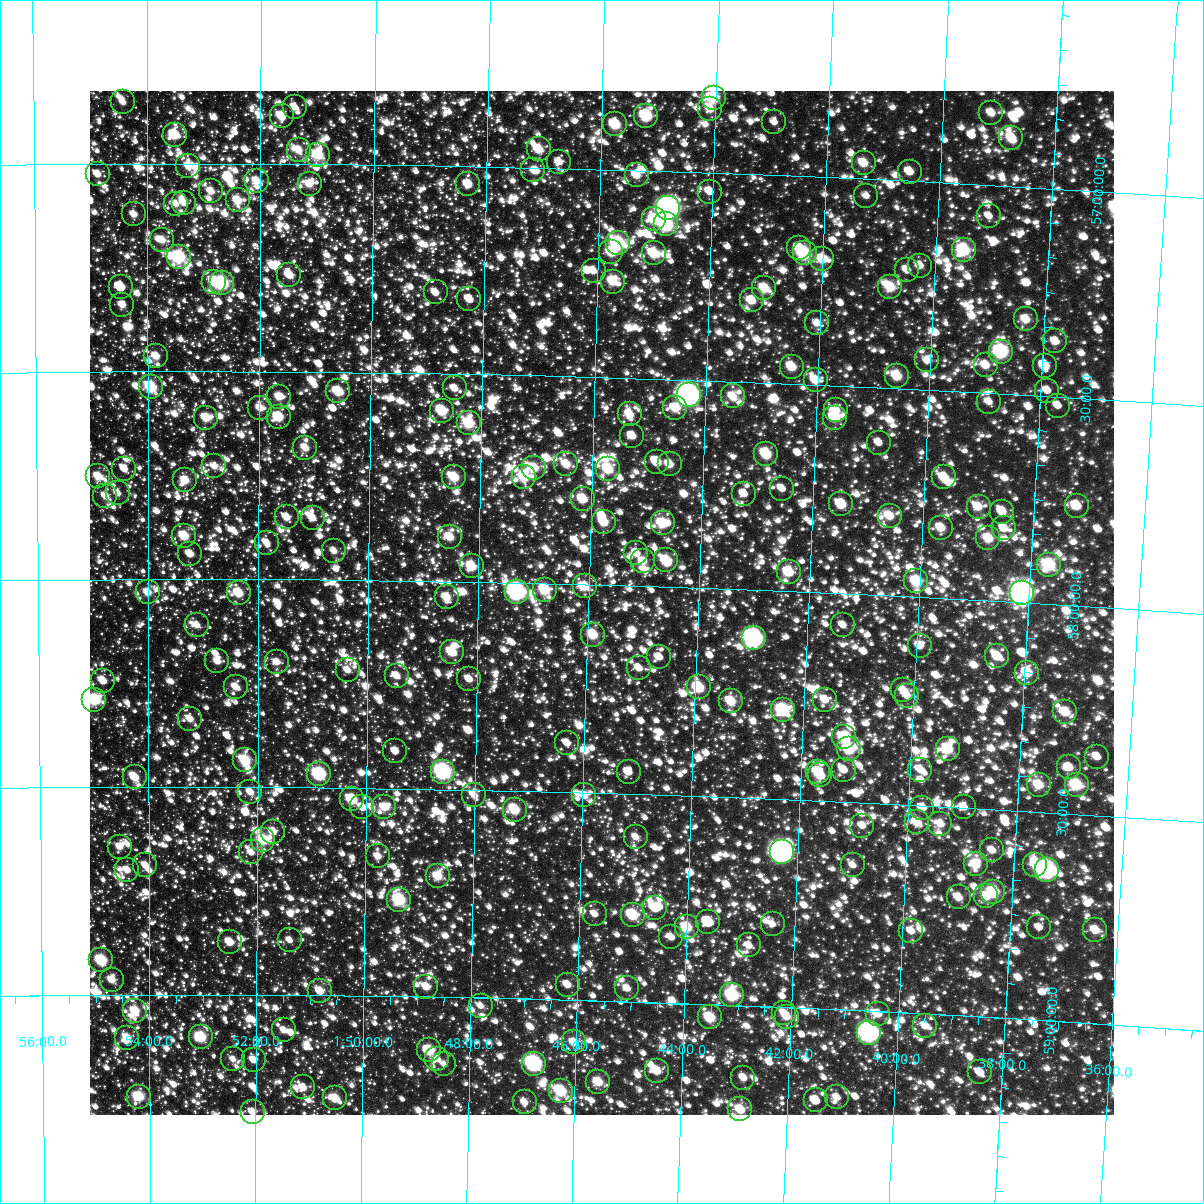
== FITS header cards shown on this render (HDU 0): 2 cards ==
NAXIS1  =                 1024
NAXIS2  =                 1024

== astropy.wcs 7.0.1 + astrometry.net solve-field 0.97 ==
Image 1024 x 1024 px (HDU 0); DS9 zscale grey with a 90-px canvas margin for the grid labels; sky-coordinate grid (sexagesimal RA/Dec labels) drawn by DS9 from the SOLVED WCS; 265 Tycho-2 reference stars matched to detected sources circled (green)
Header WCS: RA---TAN-SIP/DEC--TAN-SIP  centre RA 01:45:45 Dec +58:03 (26.44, +58.04 deg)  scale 8.66 arcsec/px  FOV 147.8' x 147.8'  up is +178 deg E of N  parity flipped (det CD > 0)
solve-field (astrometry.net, Tycho-2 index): VERIFIED the header's WCS against the Tycho-2 star catalogue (verified at 5 index scales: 27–265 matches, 0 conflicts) and refined it, rather than solving blind
Solved WCS: RA---TAN-SIP/DEC--TAN-SIP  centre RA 01:45:45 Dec +58:03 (26.44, +58.04 deg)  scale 8.66 arcsec/px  FOV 147.9' x 147.9'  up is +178 deg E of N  parity flipped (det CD > 0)
The solver's refit moves the header's centre by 0.76 arcsec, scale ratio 1.001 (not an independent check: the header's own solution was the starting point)
Tycho-2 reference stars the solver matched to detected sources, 265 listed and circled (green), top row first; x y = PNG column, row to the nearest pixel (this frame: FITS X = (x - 90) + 1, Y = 1024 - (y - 91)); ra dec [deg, ICRS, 3 dp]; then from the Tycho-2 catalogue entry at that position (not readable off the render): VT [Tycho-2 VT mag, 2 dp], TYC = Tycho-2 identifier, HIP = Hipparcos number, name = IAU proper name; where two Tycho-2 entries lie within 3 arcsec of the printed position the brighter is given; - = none
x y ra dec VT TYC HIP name
714 98 26.009 +56.819 8.89 3679-1729-1 - -
123 102 28.605 +56.852 10.98 3692-1234-1 - -
295 107 27.850 +56.863 11.18 3692-2384-1 - -
710 109 26.021 +56.847 10.22 3679-1618-1 - -
991 113 24.786 +56.827 10.51 3679-1266-1 - -
282 116 27.906 +56.886 10.10 3692-1282-1 - -
646 116 26.301 +56.868 8.51 3679-1979-1 - -
774 122 25.738 +56.873 11.19 3679-1133-1 - -
615 124 26.437 +56.891 9.05 3679-1603-1 - -
175 135 28.378 +56.931 9.22 3692-1690-1 - -
1011 138 24.692 +56.884 9.82 3679-1579-1 - -
539 149 26.772 +56.956 9.80 3692-899-1 - -
299 150 27.832 +56.966 10.27 3692-1626-1 - -
318 155 27.745 +56.977 9.23 3692-2048-1 8601 -
559 162 26.680 +56.984 11.17 3692-1109-1 - -
864 163 25.336 +56.962 9.99 3679-1671-1 - -
188 166 28.319 +57.005 10.56 3692-1982-1 - -
533 170 26.793 +57.007 10.95 3692-894-1 - -
910 172 25.132 +56.978 10.47 3679-1454-1 - -
98 174 28.718 +57.025 10.83 3692-1978-1 - -
637 175 26.336 +57.011 10.46 3679-1146-1 - -
257 181 28.016 +57.041 10.21 3692-2208-1 - -
310 184 27.781 +57.048 10.42 3692-2436-1 - -
468 184 27.081 +57.044 10.02 3692-988-1 - -
211 191 28.218 +57.067 10.52 3692-2402-1 - -
710 192 26.010 +57.046 11.05 3679-1208-1 - -
866 196 25.319 +57.041 10.88 3679-1177-1 - -
238 200 28.098 +57.089 9.82 3692-1568-1 - -
184 203 28.336 +57.095 10.94 3692-1328-1 - -
176 204 28.374 +57.096 11.16 3692-1554-1 - -
668 208 26.192 +57.089 6.24 3679-2248-1 8148 -
134 214 28.559 +57.122 10.75 3692-1922-1 - -
989 216 24.772 +57.075 11.42 3679-1288-1 - -
654 219 26.253 +57.117 10.04 3679-1332-1 8166 -
666 224 26.200 +57.128 8.15 3679-742-1 - -
162 240 28.434 +57.184 10.67 3692-2192-1 - -
618 243 26.409 +57.177 8.12 3679-765-1 - -
799 248 25.606 +57.173 10.54 3679-1809-1 - -
964 250 24.876 +57.160 8.62 3679-1205-1 - -
611 252 26.438 +57.199 9.41 3679-929-1 - -
654 253 26.250 +57.198 9.60 3679-908-1 - -
805 253 25.581 +57.185 8.36 3679-1356-1 7964 -
179 257 28.359 +57.224 8.32 3692-2007-1 8823 -
822 259 25.501 +57.198 9.92 3679-951-1 - -
920 266 25.066 +57.203 10.79 3679-1684-1 - -
907 270 25.123 +57.214 10.82 3679-778-1 - -
594 271 26.516 +57.245 10.49 3679-1927-1 - -
289 275 27.869 +57.266 9.93 3692-2017-1 - -
214 282 28.203 +57.284 9.69 3692-1687-1 - -
613 282 26.430 +57.269 9.94 3679-1113-1 - -
222 283 28.170 +57.288 8.15 3692-2059-1 - -
121 287 28.619 +57.297 10.85 3692-1577-1 - -
890 287 25.193 +57.258 9.61 3679-922-1 - -
764 288 25.753 +57.273 9.40 3679-1780-1 - -
436 292 27.216 +57.305 10.70 3692-1691-1 - -
469 299 27.066 +57.319 10.69 3692-1004-1 - -
752 300 25.806 +57.303 10.01 3679-1023-1 - -
122 305 28.613 +57.340 10.65 3692-1791-1 - -
1026 319 24.584 +57.318 10.12 3679-1140-1 - -
817 323 25.512 +57.352 10.60 3679-1012-1 - -
1055 341 24.446 +57.367 10.50 3679-1498-1 - -
1001 352 24.687 +57.399 8.10 3679-898-1 - -
156 356 28.462 +57.463 10.20 3692-1329-1 - -
927 360 25.014 +57.429 10.93 3679-1165-1 - -
986 365 24.752 +57.433 10.62 3679-1362-1 - -
1045 366 24.487 +57.427 9.86 3679-1094-1 - -
792 367 25.617 +57.460 9.60 3679-893-1 - -
897 376 25.146 +57.470 9.49 3679-1297-1 - -
816 380 25.509 +57.489 10.42 3679-1864-1 - -
151 387 28.485 +57.538 8.77 3692-1437-1 - -
455 388 27.124 +57.535 10.84 3692-936-1 - -
338 391 27.646 +57.546 9.36 3692-1185-1 - -
1047 391 24.470 +57.486 11.41 3679-983-1 - -
689 395 26.075 +57.537 6.29 3679-2209-1 8115 -
733 396 25.877 +57.536 10.09 3679-859-1 - -
279 397 27.910 +57.561 10.29 3692-752-1 - -
989 402 24.728 +57.521 11.55 3679-899-1 - -
1058 406 24.419 +57.521 10.88 3679-1286-1 - -
260 408 27.996 +57.587 10.41 3692-128-1 - -
675 408 26.133 +57.569 9.92 3679-913-1 - -
836 410 25.412 +57.559 10.54 3679-1026-1 - -
442 411 27.179 +57.590 9.21 3692-726-1 - -
630 414 26.336 +57.587 10.02 3679-679-1 - -
279 417 27.912 +57.609 9.23 3692-626-1 - -
206 418 28.238 +57.612 9.95 3692-286-1 - -
835 418 25.416 +57.577 9.59 3679-1382-1 - -
469 423 27.058 +57.618 9.02 3692-430-1 - -
632 436 26.321 +57.639 10.35 3679-506-1 - -
879 443 25.213 +57.633 11.14 3679-34-1 - -
305 448 27.791 +57.683 10.32 3692-188-1 - -
766 454 25.716 +57.671 9.26 3679-632-1 - -
657 462 26.207 +57.700 10.52 3679-669-1 - -
566 464 26.616 +57.712 10.04 3679-637-1 - -
670 464 26.150 +57.704 10.16 3679-191-1 - -
214 466 28.201 +57.728 10.65 3692-486-1 - -
534 468 26.759 +57.722 9.63 3692-678-1 - -
124 469 28.606 +57.735 11.08 3692-212-1 - -
608 469 26.426 +57.720 9.21 3679-655-1 - -
98 476 28.724 +57.751 9.97 3692-518-1 - -
454 477 27.119 +57.749 9.31 3692-294-1 - -
524 477 26.803 +57.745 9.57 3692-136-1 8313 -
944 477 24.911 +57.709 9.90 3679-388-1 - -
185 480 28.333 +57.762 10.00 3692-138-1 - -
782 489 25.639 +57.753 11.00 3679-112-1 - -
118 493 28.636 +57.793 10.81 3692-809-1 - -
744 494 25.810 +57.769 10.70 3679-512-1 - -
105 496 28.691 +57.799 10.47 3692-745-1 - -
583 499 26.536 +57.794 9.66 3679-514-1 - -
841 504 25.369 +57.785 9.71 3679-160-1 - -
1077 506 24.308 +57.759 9.35 3679-639-1 7548 -
979 507 24.750 +57.775 10.99 3679-621-1 - -
1002 512 24.643 +57.783 10.52 3679-692-1 - -
890 516 25.148 +57.808 10.01 3679-587-1 - -
287 517 27.873 +57.850 10.29 3692-533-1 - -
313 518 27.756 +57.851 10.35 3692-521-1 - -
604 522 26.436 +57.848 9.61 3679-279-1 - -
663 523 26.172 +57.847 9.31 3679-43-1 - -
941 528 24.914 +57.830 10.01 3679-209-1 - -
1004 528 24.630 +57.823 11.00 3679-354-1 - -
184 536 28.337 +57.896 9.36 3692-819-1 - -
450 537 27.132 +57.892 10.48 3692-830-1 - -
988 538 24.697 +57.849 9.65 3679-256-1 - -
267 543 27.961 +57.912 10.91 3692-739-1 - -
334 551 27.658 +57.930 10.72 3692-659-1 - -
636 553 26.287 +57.921 10.51 3679-465-1 - -
190 554 28.309 +57.939 10.38 3692-649-1 - -
666 560 26.151 +57.936 9.28 3679-408-1 - -
643 561 26.255 +57.939 10.35 3679-89-1 - -
1049 565 24.416 +57.905 8.81 3679-617-1 - -
472 566 27.032 +57.962 9.64 3692-487-1 - -
789 572 25.593 +57.953 9.46 3679-425-1 - -
916 581 25.013 +57.961 9.02 3679-153-1 - -
585 586 26.516 +58.004 9.77 3679-4-1 - -
545 590 26.697 +58.015 9.09 3692-423-1 - -
148 592 28.502 +58.032 10.19 3692-141-1 - -
517 592 26.825 +58.021 6.88 3692-191-1 8321 -
239 593 28.088 +58.033 9.61 3692-265-1 - -
1022 593 24.532 +57.978 5.70 3679-2303-1 7617 -
447 597 27.143 +58.037 10.37 3692-341-1 - -
197 625 28.279 +58.110 10.74 3692-151-1 - -
843 625 25.338 +58.075 11.41 3679-241-1 - -
593 635 26.475 +58.120 9.28 3679-544-1 - -
754 638 25.741 +58.116 7.08 3679-40-1 8019 -
920 646 24.984 +58.116 11.20 3679-598-1 - -
452 652 27.116 +58.169 9.50 3696-1790-1 - -
997 656 24.628 +58.132 10.19 3683-2162-1 - -
659 657 26.168 +58.169 10.68 3683-732-1 - -
217 661 28.184 +58.197 10.57 3696-1046-1 - -
277 662 27.911 +58.198 10.91 3696-1722-1 - -
639 668 26.259 +58.197 10.92 3683-1752-1 - -
348 670 27.589 +58.217 10.89 3696-984-1 - -
1027 673 24.487 +58.167 9.82 3683-1208-1 - -
397 676 27.366 +58.228 10.47 3696-1990-1 - -
469 679 27.034 +58.234 10.92 3696-750-1 - -
103 681 28.706 +58.244 10.46 3696-1150-1 - -
236 687 28.101 +58.259 10.62 3696-1246-1 - -
699 687 25.984 +58.239 8.98 3683-1828-1 - -
903 690 25.051 +58.224 10.80 3683-1366-1 - -
907 696 25.030 +58.238 10.87 3683-1254-1 - -
94 700 28.747 +58.290 8.59 3696-926-1 - -
825 700 25.404 +58.257 10.90 3683-1574-1 - -
731 701 25.834 +58.269 9.68 3683-2024-1 - -
783 710 25.595 +58.286 8.50 3683-1628-1 - -
1065 712 24.303 +58.256 9.95 3683-2164-1 - -
190 719 28.310 +58.336 10.61 3696-1772-1 - -
844 737 25.308 +58.345 8.95 3683-922-1 7868 -
567 743 26.578 +58.382 11.54 3683-984-1 - -
849 749 25.284 +58.373 8.92 3683-1938-1 - -
948 749 24.830 +58.361 9.48 3683-1822-1 - -
395 751 27.366 +58.410 11.20 3696-1460-1 - -
1097 757 24.147 +58.359 10.92 3683-860-1 - -
245 760 28.057 +58.435 9.41 3696-1820-1 8725 -
1069 767 24.272 +58.389 10.53 3683-1974-1 - -
844 770 25.304 +58.423 10.70 3683-176-1 - -
920 770 24.952 +58.414 10.62 3683-852-1 - -
443 772 27.146 +58.458 7.46 3696-968-1 8415 -
629 772 26.292 +58.448 11.02 3683-1030-1 - -
818 772 25.424 +58.431 9.93 3683-1336-1 - -
319 774 27.715 +58.468 8.01 3696-872-1 8586 -
820 775 25.410 +58.439 9.87 3683-1130-1 - -
135 777 28.564 +58.476 9.85 3696-1670-1 - -
1039 785 24.405 +58.435 9.59 3683-932-1 - -
1077 785 24.231 +58.430 8.93 3683-1814-1 - -
250 792 28.032 +58.512 10.64 3696-1592-1 - -
474 795 27.003 +58.512 10.90 3696-698-1 - -
584 795 26.493 +58.507 10.61 3683-1390-1 - -
352 799 27.562 +58.528 9.01 3696-1464-1 - -
362 807 27.514 +58.547 11.59 3696-1000-1 - -
384 807 27.414 +58.545 10.13 3696-1730-1 - -
964 807 24.743 +58.498 10.98 3683-1884-1 - -
922 808 24.934 +58.505 10.41 3683-1706-1 - -
515 810 26.813 +58.546 9.11 3696-2034-1 - -
917 822 24.955 +58.541 10.29 3683-742-1 - -
940 824 24.847 +58.542 10.34 3683-138-1 - -
862 826 25.208 +58.555 11.17 3683-352-1 - -
273 832 27.925 +58.607 10.57 3696-1798-1 - -
636 837 26.249 +58.604 11.14 3683-72-1 - -
263 840 27.973 +58.626 9.71 3696-1804-1 - -
120 847 28.635 +58.643 10.70 3696-828-1 - -
992 850 24.604 +58.598 10.78 3683-86-1 - -
251 852 28.026 +58.657 10.83 3696-1826-1 - -
782 852 25.574 +58.628 6.34 3683-914-1 7963 -
378 856 27.439 +58.664 10.78 3696-792-1 - -
976 864 24.675 +58.635 9.72 3683-46-1 - -
145 865 28.516 +58.688 10.59 3696-1570-1 - -
853 865 25.242 +58.652 11.18 3683-608-1 - -
1035 865 24.399 +58.628 10.29 3683-680-1 - -
127 870 28.599 +58.700 10.54 3696-856-1 - -
1047 870 24.345 +58.637 7.26 3683-1540-1 7559 -
438 876 27.162 +58.710 9.74 3696-1042-1 - -
993 892 24.586 +58.698 9.22 3683-762-1 - -
986 896 24.619 +58.710 10.03 3683-258-1 - -
959 897 24.746 +58.716 10.19 3683-2086-1 - -
399 900 27.339 +58.768 8.47 3696-2584-1 - -
655 908 26.152 +58.774 10.40 3683-1104-1 - -
595 914 26.430 +58.792 10.93 3683-544-1 - -
633 915 26.253 +58.791 8.85 3683-128-1 8165 -
708 922 25.902 +58.802 10.92 3683-1684-1 - -
773 924 25.602 +58.801 11.51 3683-1044-1 - -
687 927 26.000 +58.817 9.24 3683-1892-1 - -
1039 927 24.366 +58.777 11.29 3683-2136-1 - -
1095 930 24.104 +58.776 10.02 3683-192-1 - -
911 931 24.958 +58.803 10.73 3683-1984-1 - -
671 937 26.071 +58.842 10.81 3683-1170-1 - -
290 940 27.846 +58.868 11.32 3696-2533-1 - -
230 942 28.124 +58.874 10.15 3696-2139-1 - -
749 945 25.708 +58.855 10.99 3683-666-1 - -
101 960 28.722 +58.916 8.65 3696-2542-1 - -
112 980 28.673 +58.963 10.40 3696-2406-1 - -
568 985 26.547 +58.963 10.67 3683-2054-1 - -
426 987 27.206 +58.976 10.09 3696-1907-1 - -
627 988 26.268 +58.968 10.83 3683-268-1 - -
320 991 27.702 +58.990 10.16 3696-2233-1 - -
732 995 25.777 +58.976 8.42 3683-730-1 - -
481 1006 26.951 +59.019 11.01 3696-2011-1 - -
135 1011 28.567 +59.038 9.46 3696-2434-1 - -
784 1013 25.531 +59.015 11.35 3683-378-1 - -
878 1014 25.094 +59.005 10.29 3683-714-1 - -
710 1017 25.876 +59.032 9.18 3683-212-1 - -
787 1017 25.519 +59.022 10.35 3683-1314-1 - -
925 1026 24.870 +59.028 10.52 3683-64-1 - -
284 1030 27.869 +59.085 10.65 3696-2594-1 - -
869 1033 25.129 +59.053 6.95 3683-102-1 7812 -
201 1037 28.259 +59.102 8.87 3696-2099-1 8791 -
127 1038 28.603 +59.103 10.10 3696-2324-1 - -
574 1042 26.512 +59.102 10.34 3683-1973-1 8237 -
429 1050 27.188 +59.129 9.09 3696-2317-1 - -
233 1059 28.108 +59.154 11.21 3696-1467-1 - -
437 1059 27.148 +59.149 10.96 3696-2338-1 - -
254 1060 28.010 +59.156 10.88 3696-1241-1 - -
444 1064 27.118 +59.161 11.21 3696-2383-1 - -
534 1064 26.697 +59.156 7.43 3696-2057-1 8288 -
657 1071 26.118 +59.164 10.22 3683-1845-1 - -
980 1072 24.603 +59.133 11.41 3683-1559-1 - -
743 1078 25.710 +59.174 10.71 3683-2093-1 - -
598 1082 26.391 +59.195 9.61 3683-1787-1 - -
303 1087 27.777 +59.222 11.18 3696-1013-1 - -
561 1091 26.565 +59.221 8.70 3683-1541-1 - -
139 1097 28.550 +59.245 9.10 3696-1961-1 - -
837 1097 25.267 +59.211 10.76 3683-1585-1 - -
335 1098 27.626 +59.247 10.14 3696-2153-1 - -
816 1100 25.367 +59.221 11.39 3683-1639-1 - -
525 1102 26.734 +59.249 11.18 3696-1093-1 - -
740 1109 25.718 +59.250 9.84 3683-1375-1 - -
253 1112 28.015 +59.281 10.56 3696-2327-1 - -